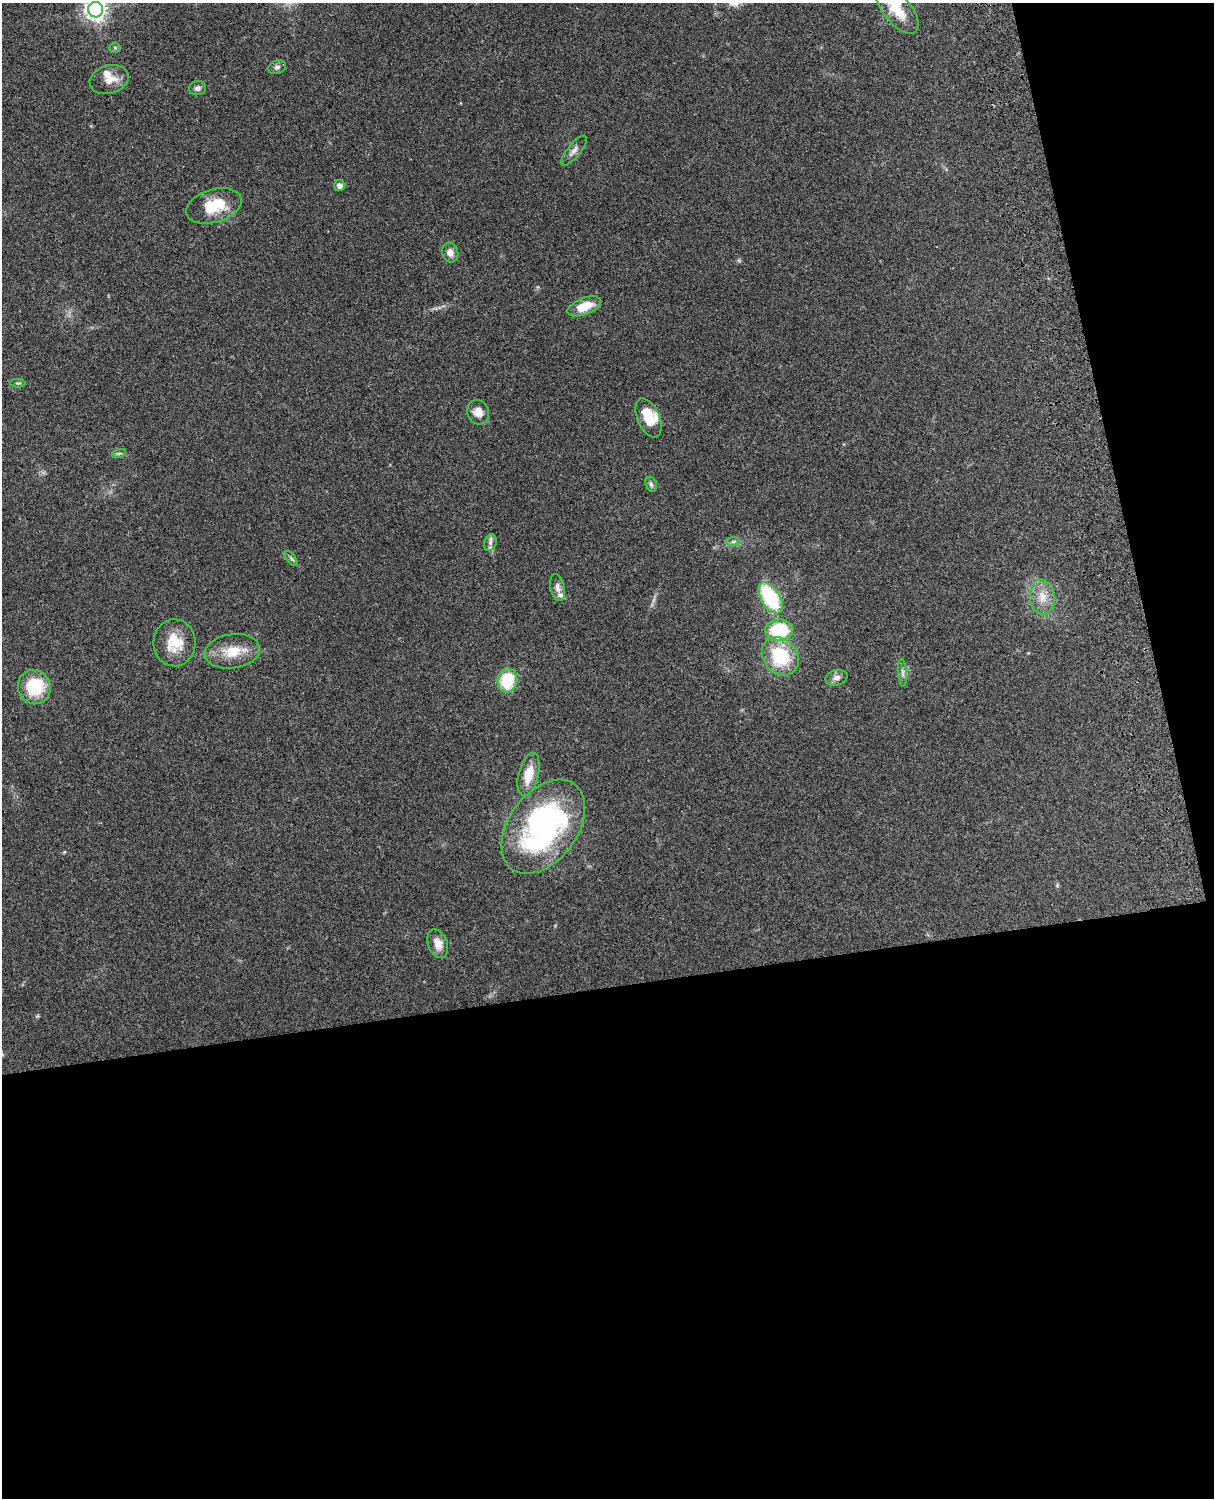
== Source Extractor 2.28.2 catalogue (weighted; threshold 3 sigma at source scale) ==
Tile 12 of 4 x 3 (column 4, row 3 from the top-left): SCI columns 3756-4967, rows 165-1660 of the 5088 x 4928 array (HDU 1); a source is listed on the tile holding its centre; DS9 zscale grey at full resolution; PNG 1216 x 1500 px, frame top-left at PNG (2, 3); each listed source drawn as its Kron ellipse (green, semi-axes under 4 px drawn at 4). Shown black and unused: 39% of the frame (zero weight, under 3 of 4 exposures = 6% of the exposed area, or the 3 px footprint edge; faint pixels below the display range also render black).
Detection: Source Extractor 2.28.2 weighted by HDU 2 'WHT'; one run over the whole footprint, this tile lists its part. Background 0.216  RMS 0.0084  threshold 0.0376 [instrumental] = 3 sigma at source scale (4.5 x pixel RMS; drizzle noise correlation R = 1.50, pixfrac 1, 0.05/0.05 arcsec/px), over >= 5 px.
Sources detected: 36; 3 inside a brighter listed object's ellipse — not listed separately; the other 33 listed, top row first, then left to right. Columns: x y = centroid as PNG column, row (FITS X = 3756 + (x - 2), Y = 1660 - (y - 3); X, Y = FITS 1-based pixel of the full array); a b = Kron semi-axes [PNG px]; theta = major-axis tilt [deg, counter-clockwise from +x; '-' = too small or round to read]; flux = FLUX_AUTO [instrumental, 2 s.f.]
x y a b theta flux
96 10 7 7 - 500
897 10 28 14 -50 21
115 48 5 5 - 1.2
277 67 9 6 19 2.6
109 80 20 14 17 11
197 88 8 7 - 2.8
574 151 19 6 51 4.3
339 185 5 5 - 3.8
214 206 28 16 16 27
450 253 10 8 -75 4.8
584 306 18 8 21 16
18 383 8 4 -1 1.2
478 412 12 11 - 7.9
649 418 21 11 -66 18
119 453 7 4 18 1.5
651 484 7 5 -72 2.1
733 541 7 4 1 1.8
490 542 8 6 70 3
291 558 9 4 -54 1.8
557 587 14 7 -77 4.2
1042 597 17 12 -83 12
770 598 17 9 -57 59
779 630 14 10 4 42
174 643 23 21 90 21
232 651 28 17 8 20
780 656 21 17 -49 45
902 673 14 4 -87 2.9
836 678 11 7 13 4
507 681 12 9 81 35
34 687 17 16 - 40
529 774 22 10 76 15
543 827 53 34 53 200
438 943 15 9 -68 7.8
Isophote crosses this tile's border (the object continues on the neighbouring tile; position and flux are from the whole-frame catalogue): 2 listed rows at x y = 96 10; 897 10